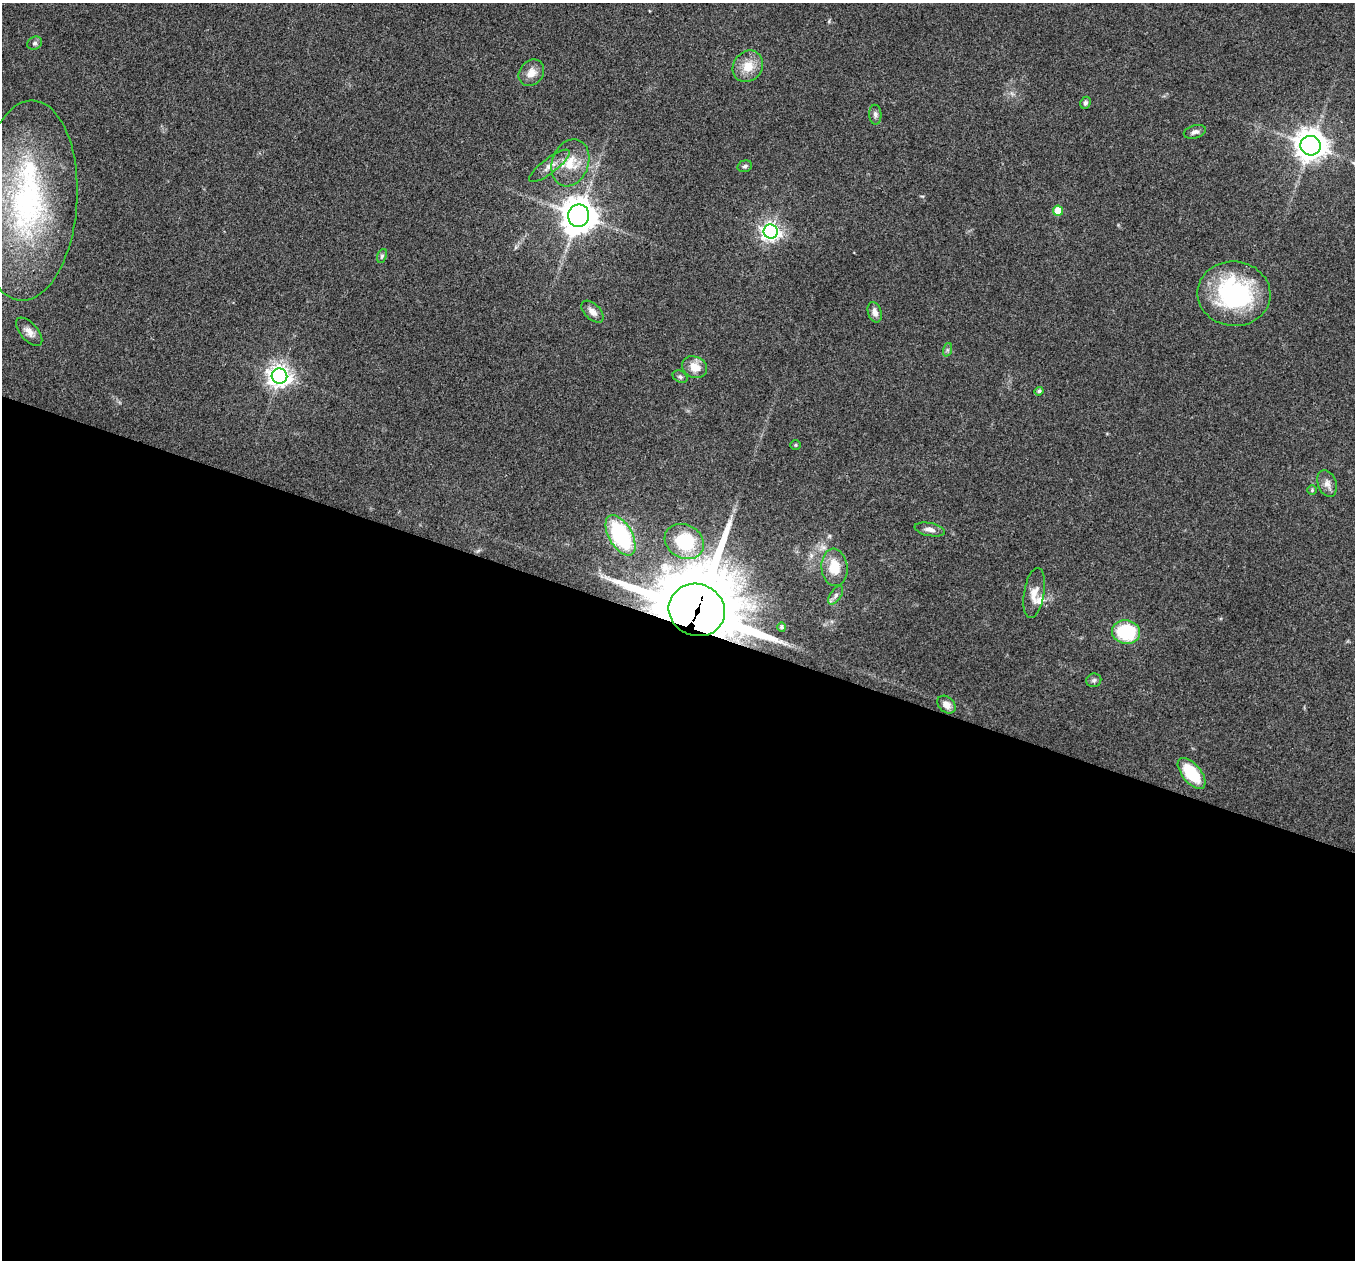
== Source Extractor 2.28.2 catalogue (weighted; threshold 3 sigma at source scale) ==
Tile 14 of 4 x 4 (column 2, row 4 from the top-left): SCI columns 1355-2707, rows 135-1392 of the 5418 x 5431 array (HDU 1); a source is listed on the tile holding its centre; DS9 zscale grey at full resolution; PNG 1357 x 1262 px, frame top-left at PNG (2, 3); each listed source drawn as its Kron ellipse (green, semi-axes under 4 px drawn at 4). Shown black and unused: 51% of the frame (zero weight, under 3 of 4 exposures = <1% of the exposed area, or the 3 px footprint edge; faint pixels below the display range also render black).
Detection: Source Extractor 2.28.2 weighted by HDU 2 'WHT'; one run over the whole footprint, this tile lists its part. Background 0.079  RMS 0.0058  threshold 0.0261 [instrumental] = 3 sigma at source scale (4.5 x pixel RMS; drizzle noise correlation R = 1.50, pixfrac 1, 0.05/0.05 arcsec/px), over >= 5 px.
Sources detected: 41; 2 inside a brighter listed object's ellipse — not listed separately; the other 39 listed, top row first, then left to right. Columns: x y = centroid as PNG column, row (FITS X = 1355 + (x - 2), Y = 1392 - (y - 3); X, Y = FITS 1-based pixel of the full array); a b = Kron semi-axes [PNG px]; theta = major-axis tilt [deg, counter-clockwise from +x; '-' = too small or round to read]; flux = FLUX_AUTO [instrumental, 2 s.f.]
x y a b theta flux
35 43 8 6 30 1.5
748 66 16 14 52 10
531 73 14 11 51 5.7
1085 103 6 5 - 1.2
875 115 10 6 -87 1.9
1195 132 11 6 16 2.2
1311 146 10 10 - 810
570 163 24 18 69 13
549 166 25 7 37 5.1
745 166 7 5 17 1.3
27 201 100 50 86 150
1058 211 5 5 - 14
579 216 11 10 - 1100
771 231 7 7 - 270
382 256 7 4 67 1.2
1234 294 36 32 -6 76
592 312 13 7 -44 3.8
875 312 10 6 -73 3.5
29 332 17 8 -48 4.5
947 350 7 4 71 1.1
695 367 13 10 -22 7.9
279 376 8 7 - 440
680 377 8 5 -30 1.4
1039 391 4 4 - 1.3
796 445 5 4 - 0.83
1327 483 14 9 -68 3.7
1312 490 5 4 - 0.75
930 529 15 6 -11 3.4
621 535 22 11 -60 56
684 542 20 16 -30 34
834 567 19 13 -84 14
1034 593 25 10 80 6.9
836 595 10 5 55 1.9
697 610 28 26 -20 7200
782 627 4 4 - 1.4
1126 632 14 11 -10 39
1094 680 7 6 - 1.5
946 705 10 7 -42 4
1192 773 18 9 -50 25
Overlapping masked pixels (flux is a lower limit): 1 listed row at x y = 697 610